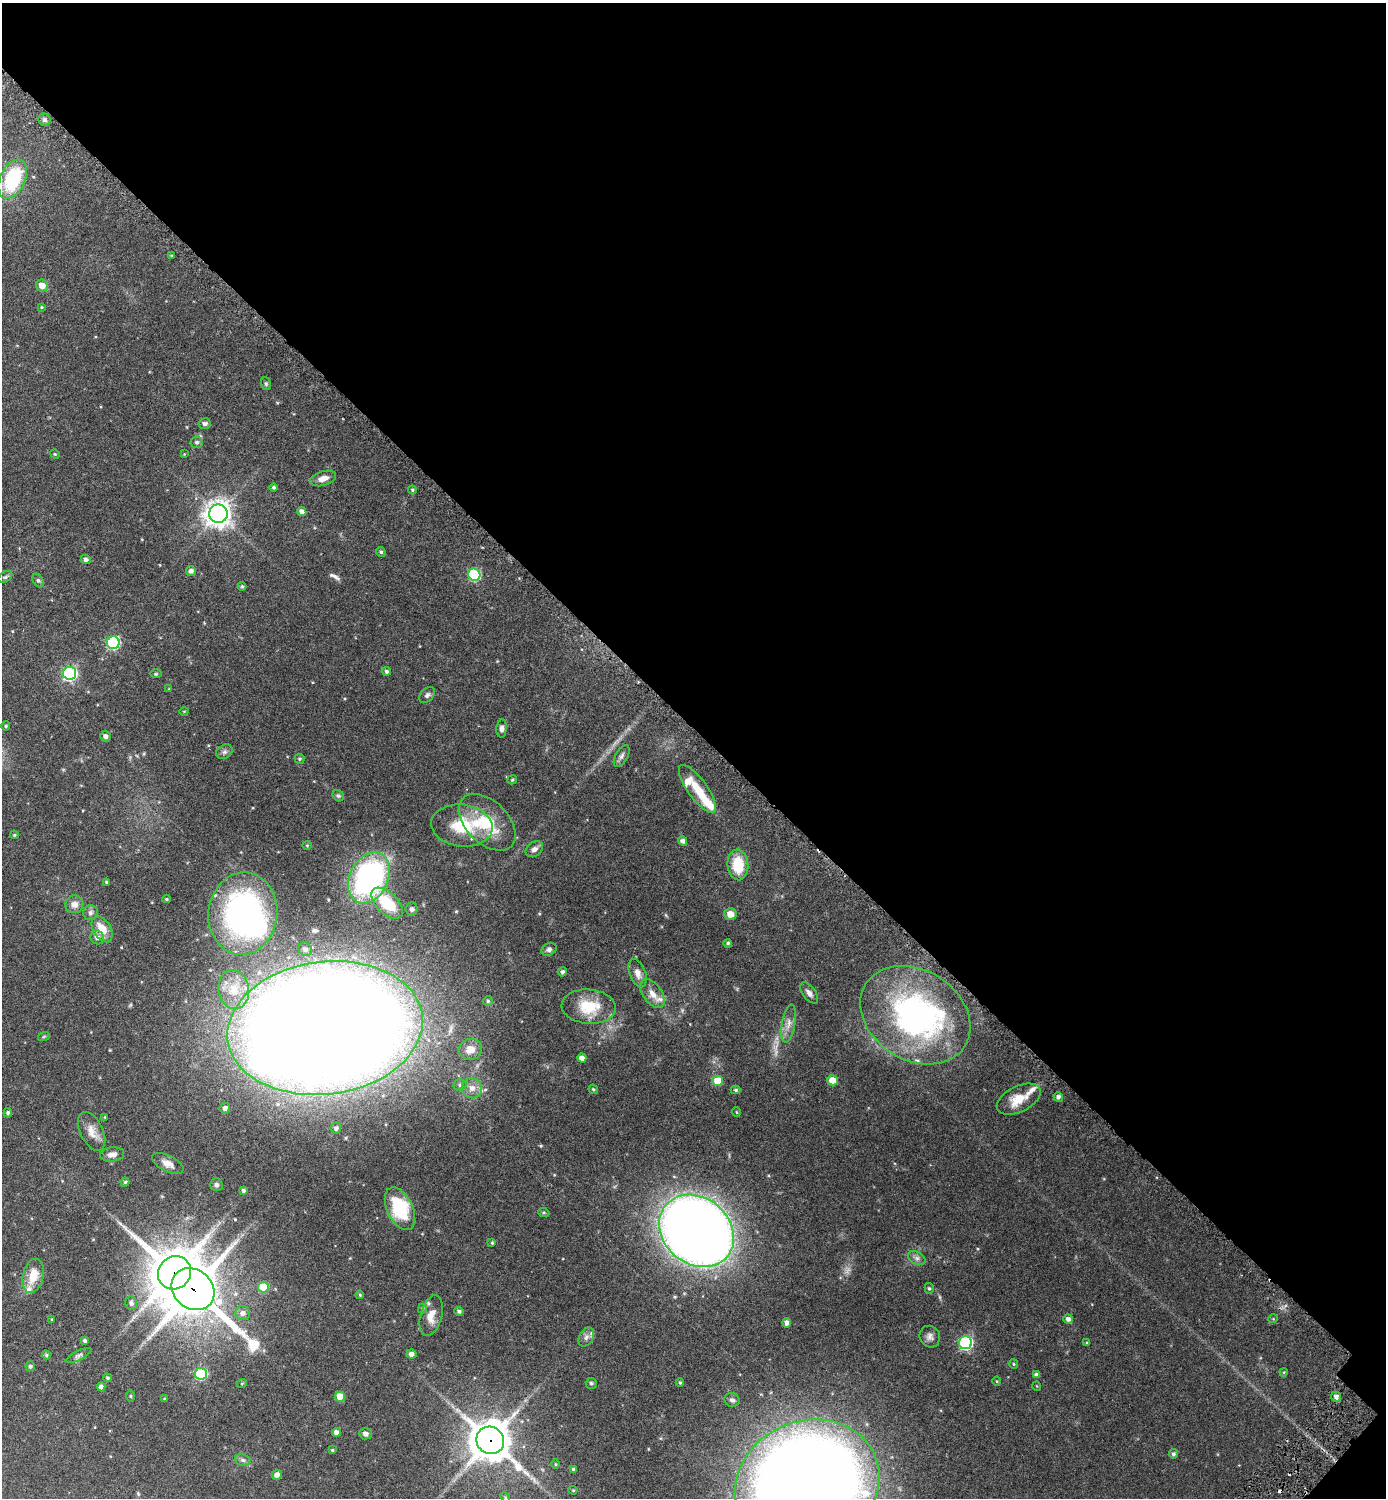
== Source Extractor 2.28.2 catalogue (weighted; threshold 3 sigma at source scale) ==
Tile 8 of 4 x 4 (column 4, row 2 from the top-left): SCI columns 4479-5862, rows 3021-4516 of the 6046 x 6043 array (HDU 1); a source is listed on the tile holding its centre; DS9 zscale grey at full resolution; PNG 1388 x 1500 px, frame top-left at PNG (2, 3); each listed source drawn as its Kron ellipse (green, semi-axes under 4 px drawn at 4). Shown black and unused: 49% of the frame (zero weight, under 3 of 6 exposures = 1% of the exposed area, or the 3 px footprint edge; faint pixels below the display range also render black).
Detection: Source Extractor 2.28.2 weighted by HDU 2 'WHT'; one run over the whole footprint, this tile lists its part. Background 0.075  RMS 0.0036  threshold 0.0146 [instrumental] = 3 sigma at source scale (4.09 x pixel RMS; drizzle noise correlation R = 1.36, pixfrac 0.8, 0.05/0.05 arcsec/px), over >= 5 px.
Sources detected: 167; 3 too faint to see at this stretch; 1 inside a brighter object's white glare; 2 cosmic-ray / hot-pixel residue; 2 long thin detections or spike segments (spike, bleed or trail) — neither listed nor drawn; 11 inside a brighter listed object's ellipse — not listed separately; the other 148 listed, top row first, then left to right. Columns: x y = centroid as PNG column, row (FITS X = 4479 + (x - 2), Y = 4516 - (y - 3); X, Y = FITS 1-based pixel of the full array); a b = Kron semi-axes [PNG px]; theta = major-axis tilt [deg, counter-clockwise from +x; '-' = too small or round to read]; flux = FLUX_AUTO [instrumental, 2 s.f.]
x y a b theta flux
45 120 6 5 - 0.85
13 179 21 12 65 21
172 256 4 3 - 0.36
42 286 6 6 - 2.7
41 307 3 3 - 0.28
266 384 6 5 - 0.45
205 424 6 5 - 0.97
197 442 6 6 - 0.69
55 454 5 4 - 0.33
184 454 4 4 - 0.24
323 478 13 7 16 2.2
274 487 4 4 - 0.45
412 490 4 4 - 0.31
302 512 5 4 - 1.6
218 514 9 9 - 270
381 552 5 4 - 0.52
86 560 5 4 - 0.87
191 571 5 4 - 1
474 575 6 6 - 31
5 577 8 5 35 0.53
38 580 7 5 -62 0.6
242 586 4 3 - 0.41
113 643 6 6 - 38
387 671 4 4 - 0.65
70 673 6 6 - 58
156 674 6 4 1 0.34
169 689 4 4 - 0.24
427 695 9 6 46 0.82
184 711 4 3 - 0.23
6 726 4 4 - 0.34
502 729 9 5 85 1.1
105 736 5 5 - 0.94
224 752 8 6 31 0.92
622 756 12 6 60 1.1
300 759 5 5 - 0.46
512 780 5 4 - 0.34
697 789 29 9 -54 6.1
338 796 6 5 - 0.52
487 822 34 21 -45 13
462 826 31 21 -6 13
14 835 4 3 - 0.35
683 841 5 4 - 0.95
307 845 4 4 - 0.3
534 849 9 7 35 1.5
738 865 15 10 -85 9.1
369 878 27 19 64 72
107 882 4 3 - 0.55
166 899 4 3 - 0.36
387 903 19 10 -45 12
74 904 9 9 - 2.1
412 909 6 6 - 0.82
90 913 7 7 - 1.1
243 914 41 34 82 91
730 914 6 6 - 3
102 929 14 8 -58 5
97 937 7 6 - 1.4
728 943 4 4 - 0.44
305 949 7 6 - 1.1
549 949 8 6 30 0.89
563 972 5 4 - 0.67
638 973 15 8 -69 2.1
234 989 20 15 -81 6.2
809 993 12 6 -53 1.4
652 994 16 9 -54 2.9
488 1001 5 5 - 0.5
589 1007 27 17 -4 11
915 1015 58 45 -32 73
788 1023 19 6 80 2.2
325 1028 98 66 7 1300
44 1036 6 4 20 0.34
470 1049 11 10 - 3.4
582 1058 4 4 - 2.3
832 1080 5 5 - 5.4
718 1081 5 5 - 6.8
460 1085 6 5 - 0.76
472 1088 10 10 - 2.4
593 1089 5 4 - 0.41
736 1090 5 4 - 0.42
1058 1097 5 4 - 0.96
1019 1099 24 12 26 6.3
225 1108 5 5 - 1.2
736 1112 5 3 - 0.21
8 1113 5 4 - 0.59
105 1117 3 3 - 0.25
336 1128 5 5 - 0.78
92 1132 21 11 -64 3.2
112 1154 12 7 8 1.8
168 1163 17 8 -26 2.4
125 1182 4 4 - 0.38
216 1185 6 6 - 0.82
243 1190 4 4 - 0.63
400 1209 23 12 -64 18
544 1213 6 3 -19 0.36
696 1231 40 33 -40 430
492 1243 4 3 - 0.3
917 1258 9 6 -26 1.1
175 1273 17 16 - 1100
33 1276 17 10 77 5.4
263 1287 5 5 - 9.8
929 1288 5 4 - 0.49
193 1289 23 19 -41 1300
360 1295 4 4 - 0.3
131 1303 6 6 - 0.86
422 1308 5 4 - 0.41
459 1311 5 4 - 0.79
243 1313 7 7 - 1.5
431 1316 21 10 75 3.8
52 1319 3 2 - 0.22
1068 1319 4 4 - 1.1
1273 1319 5 3 - 0.25
787 1323 4 4 - 1.2
586 1337 10 7 62 1.2
930 1337 11 10 - 1.5
85 1341 4 4 - 0.69
965 1343 6 6 - 46
1087 1343 4 3 - 0.31
411 1354 5 4 - 1.4
46 1355 4 4 - 0.53
79 1355 14 4 27 0.9
1014 1364 5 4 - 0.37
30 1366 5 4 - 0.66
1284 1372 4 3 - 0.26
201 1374 6 6 - 26
1036 1375 4 4 - 1.1
108 1378 4 4 - 0.51
997 1381 4 3 - 0.23
242 1383 5 3 - 0.24
591 1383 5 5 - 0.53
680 1383 4 3 - 0.35
1037 1386 5 3 - 0.21
101 1387 4 4 - 1.4
130 1396 5 3 - 0.32
340 1396 5 5 - 5.2
1336 1397 5 5 - 1.2
164 1399 4 3 - 0.33
732 1400 7 6 - 0.89
336 1432 4 4 - 1.5
365 1434 6 5 - 1.1
490 1440 14 13 - 840
332 1450 4 3 - 0.32
1173 1454 5 4 - 0.57
243 1460 8 6 -21 0.84
556 1464 4 3 - 0.23
574 1469 4 4 - 0.71
277 1475 5 4 - 1.4
807 1484 73 63 24 740
573 1490 4 4 - 0.27
505 1497 5 4 - 0.36
Overlapping masked pixels (flux is a lower limit): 3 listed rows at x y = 175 1273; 193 1289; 490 1440
Isophote crosses this tile's border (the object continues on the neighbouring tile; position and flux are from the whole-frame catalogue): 1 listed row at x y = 807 1484